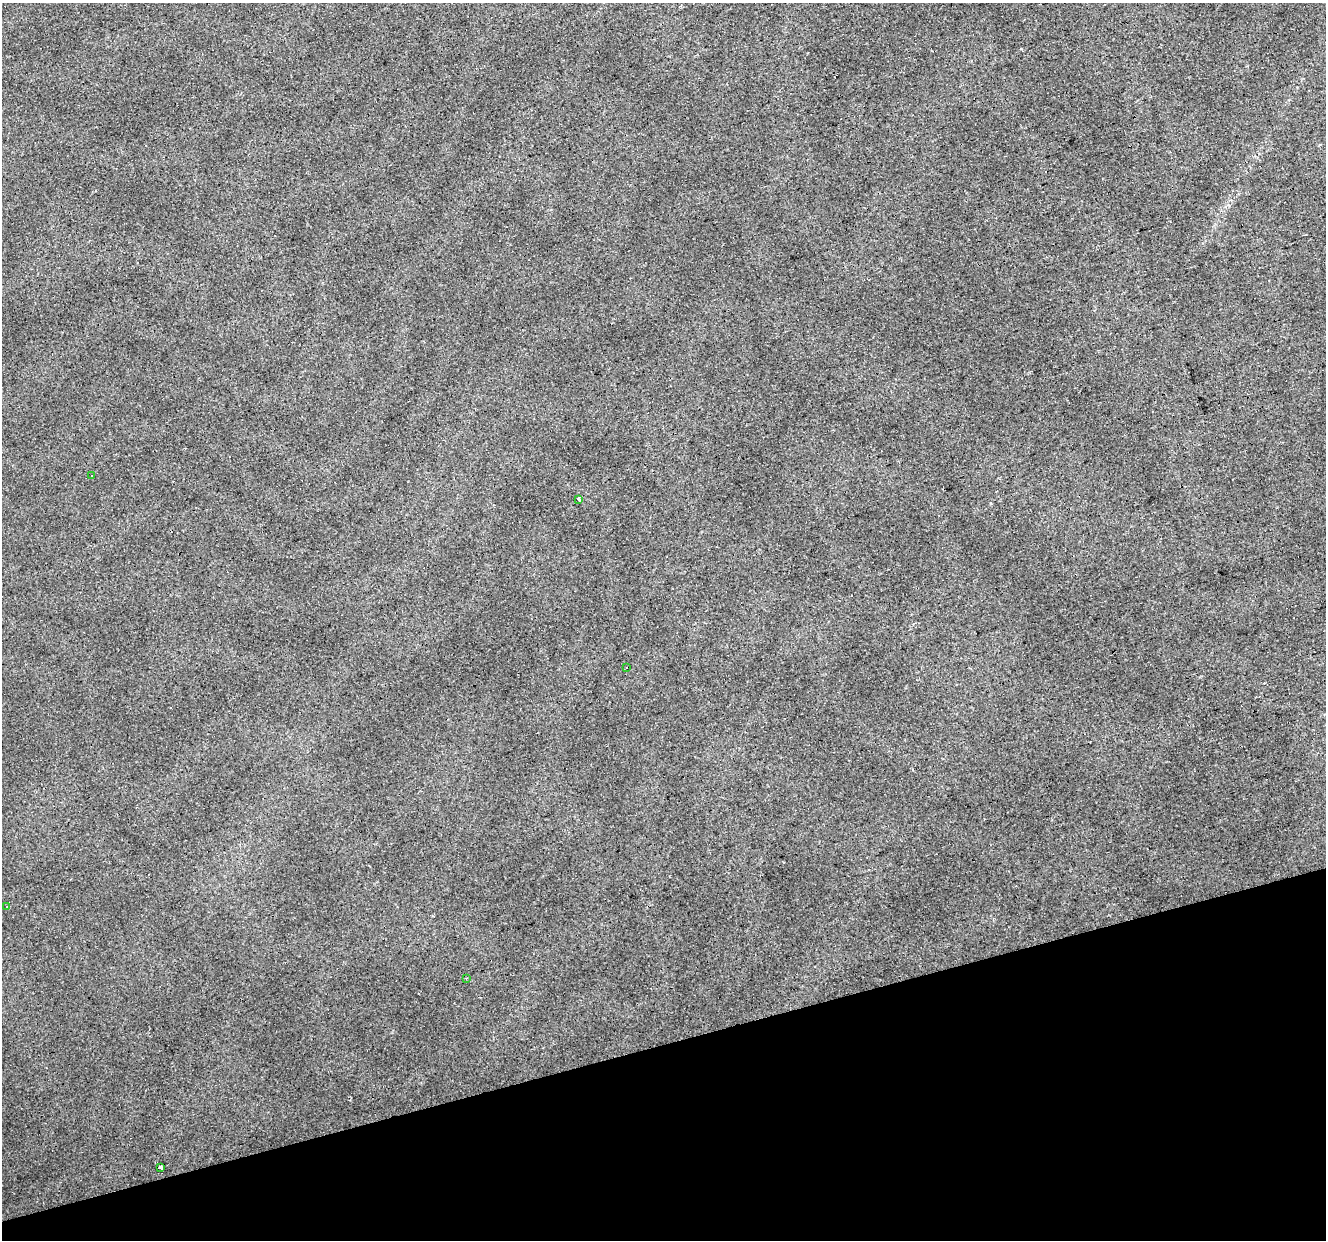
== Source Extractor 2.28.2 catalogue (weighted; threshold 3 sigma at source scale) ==
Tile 14 of 4 x 4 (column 2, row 4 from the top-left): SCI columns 1325-2648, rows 54-1291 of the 5297 x 5113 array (HDU 1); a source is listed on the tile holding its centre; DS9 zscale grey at full resolution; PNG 1328 x 1242 px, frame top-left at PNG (2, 3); each listed source drawn as its Kron ellipse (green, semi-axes under 4 px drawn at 4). Shown black and unused: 16% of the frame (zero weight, under 2 of 3 exposures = <1% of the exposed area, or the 3 px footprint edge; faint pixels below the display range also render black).
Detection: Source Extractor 2.28.2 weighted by HDU 2 'WHT'; one run over the whole footprint, this tile lists its part. Background 0.0371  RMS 0.0065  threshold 0.0291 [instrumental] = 3 sigma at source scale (4.5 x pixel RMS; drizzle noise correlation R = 1.50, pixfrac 1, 0.0396/0.0396 arcsec/px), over >= 5 px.
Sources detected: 9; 3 cosmic-ray / hot-pixel residue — neither listed nor drawn; the other 6 listed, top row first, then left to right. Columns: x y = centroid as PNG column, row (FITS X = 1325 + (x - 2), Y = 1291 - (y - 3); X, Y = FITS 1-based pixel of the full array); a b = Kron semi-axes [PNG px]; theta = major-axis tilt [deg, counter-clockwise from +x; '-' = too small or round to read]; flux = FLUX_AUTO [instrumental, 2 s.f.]
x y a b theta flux
92 476 3 3 - 0.81
579 499 3 3 - 2.7
627 667 3 3 - 3.4
7 907 3 3 - 0.62
466 978 2 2 - 0.58
161 1168 3 3 - 57